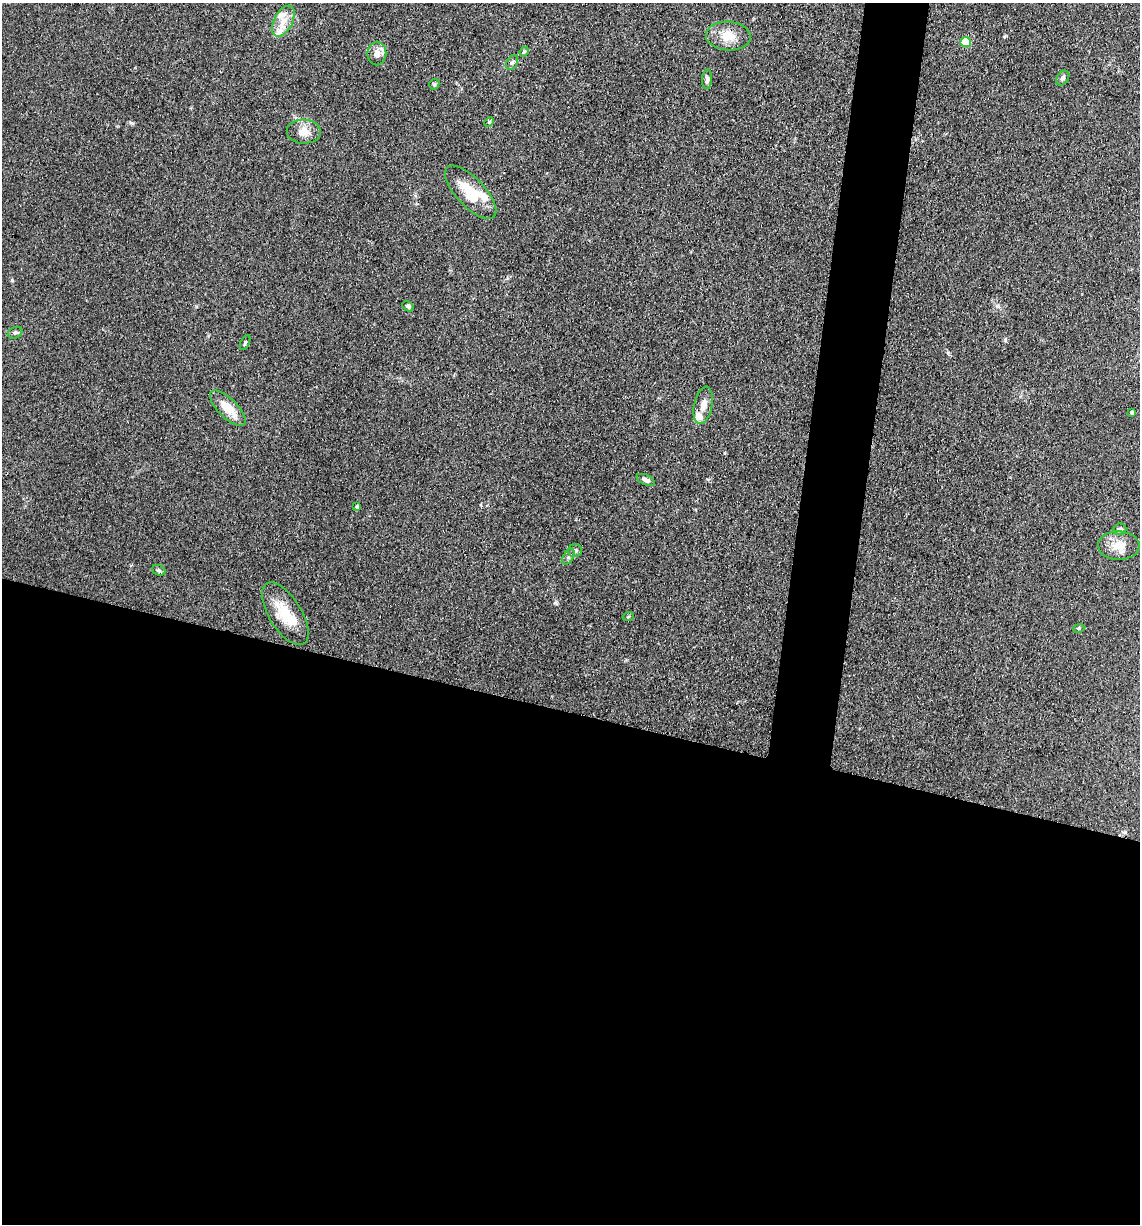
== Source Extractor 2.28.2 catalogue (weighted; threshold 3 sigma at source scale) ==
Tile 14 of 4 x 4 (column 2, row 4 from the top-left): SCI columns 1381-2518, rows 6-1227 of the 4920 x 4899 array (HDU 1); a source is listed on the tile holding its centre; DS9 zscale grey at full resolution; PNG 1142 x 1226 px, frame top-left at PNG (2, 3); each listed source drawn as its Kron ellipse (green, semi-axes under 4 px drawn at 4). Shown black and unused: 46% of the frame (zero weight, under 3 of 4 exposures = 1% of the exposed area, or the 3 px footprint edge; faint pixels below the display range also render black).
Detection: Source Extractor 2.28.2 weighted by HDU 2 'WHT'; one run over the whole footprint, this tile lists its part. Background 0.104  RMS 0.0065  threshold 0.0294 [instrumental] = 3 sigma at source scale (4.5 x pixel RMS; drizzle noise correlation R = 1.50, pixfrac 1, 0.05/0.05 arcsec/px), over >= 5 px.
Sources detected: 33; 1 inside a brighter object's white glare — neither listed nor drawn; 4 inside a brighter listed object's ellipse — not listed separately; the other 28 listed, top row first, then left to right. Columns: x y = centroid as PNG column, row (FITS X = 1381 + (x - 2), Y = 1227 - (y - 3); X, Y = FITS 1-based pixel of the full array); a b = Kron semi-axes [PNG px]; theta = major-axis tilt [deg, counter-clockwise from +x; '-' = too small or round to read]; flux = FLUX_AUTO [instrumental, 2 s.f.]
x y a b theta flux
283 21 17 9 62 7.6
728 36 22 14 -3 12
966 42 5 5 - 26
524 52 5 4 - 0.85
377 53 12 9 89 4.3
512 63 8 5 62 1.6
1063 78 8 5 54 1.6
707 79 10 5 85 1.7
434 84 5 4 - 0.91
489 122 5 4 - 0.77
304 132 17 12 -3 6.9
471 192 34 14 -47 20
408 306 6 4 -30 1.2
15 333 8 5 24 1.3
245 342 8 3 64 0.84
703 405 19 9 78 6.1
228 408 23 9 -45 12
1132 412 4 3 - 1.1
646 480 10 5 -23 2.3
357 507 4 4 - 0.9
1120 529 7 5 19 1.9
1119 546 21 14 -2 9.1
575 551 7 6 - 1.7
569 557 9 5 60 1.5
159 570 7 5 -21 1.1
285 614 35 16 -58 19
628 617 5 3 - 0.76
1079 628 5 3 - 0.67
Unlisted compact peaks at least as high as the median listed source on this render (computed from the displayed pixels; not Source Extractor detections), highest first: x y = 1005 340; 12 280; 555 603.